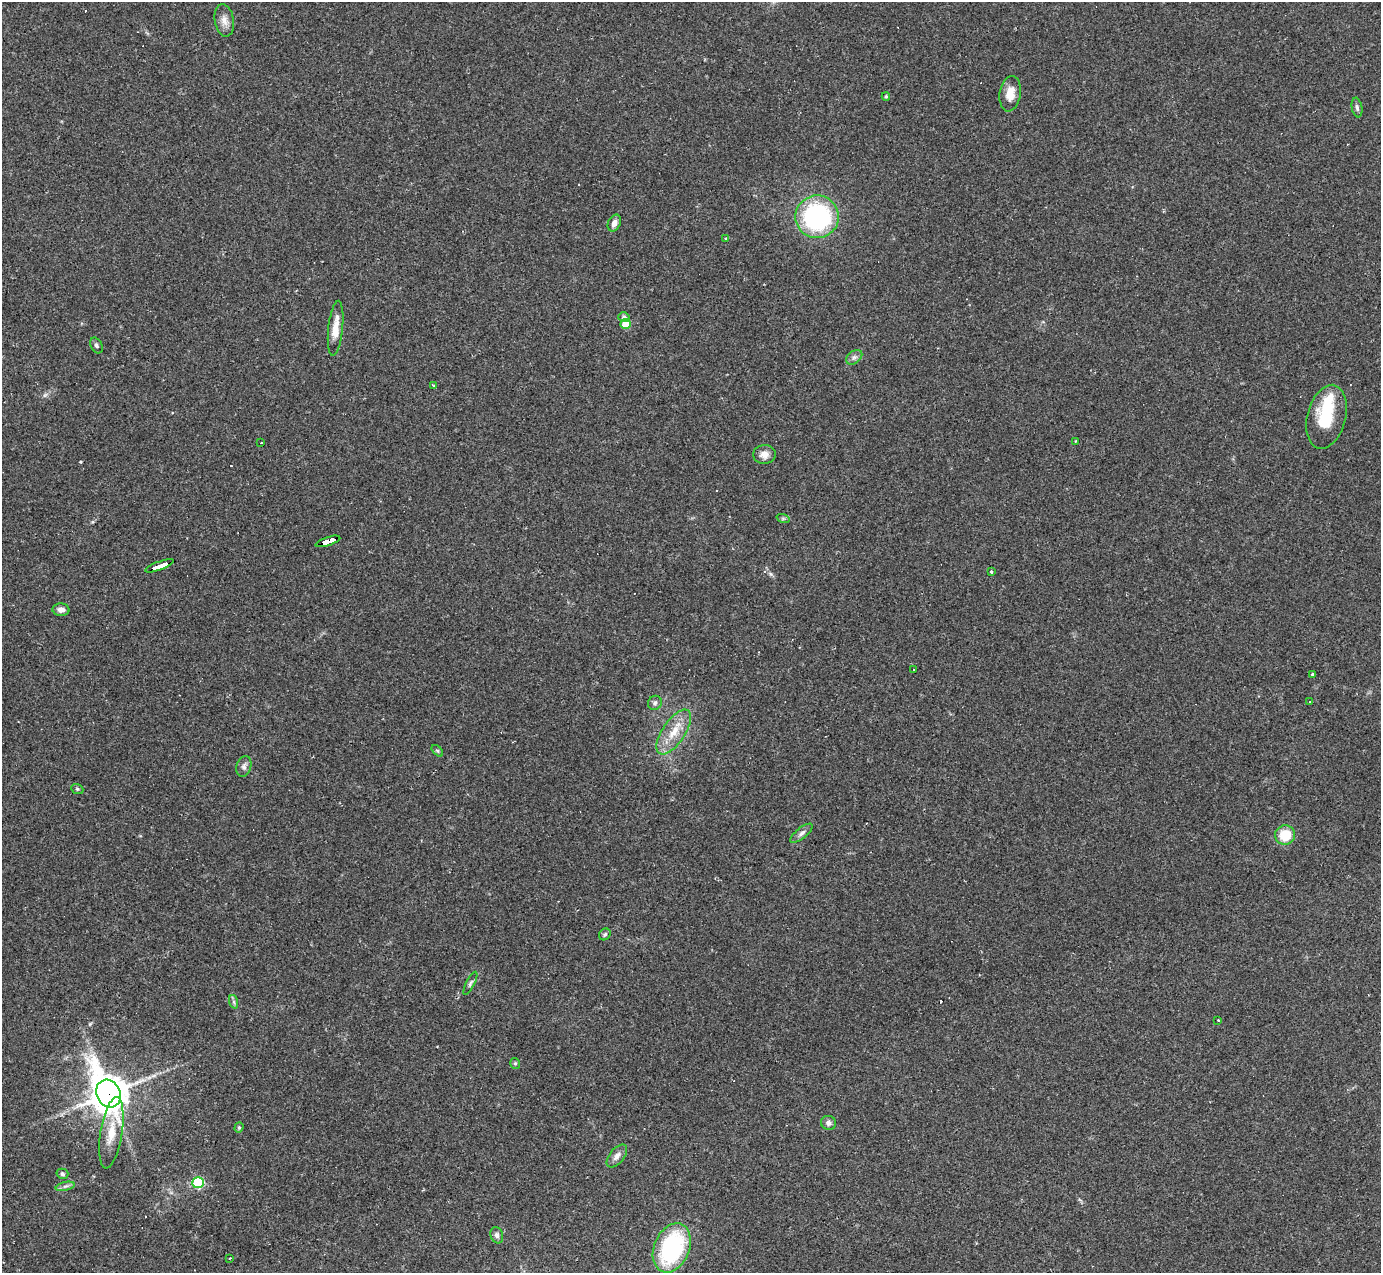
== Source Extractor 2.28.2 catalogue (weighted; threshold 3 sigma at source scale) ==
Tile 7 of 4 x 4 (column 3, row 2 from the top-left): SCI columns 2760-4138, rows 2816-4086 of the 5518 x 5503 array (HDU 1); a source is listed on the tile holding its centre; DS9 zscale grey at full resolution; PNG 1383 x 1275 px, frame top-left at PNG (2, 2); each listed source drawn as its Kron ellipse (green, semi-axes under 4 px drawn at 4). Shown black and unused: <1% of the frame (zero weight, under 2 of 3 exposures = <1% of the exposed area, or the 3 px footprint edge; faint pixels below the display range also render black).
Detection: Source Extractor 2.28.2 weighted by HDU 2 'WHT'; one run over the whole footprint, this tile lists its part. Background 0.0882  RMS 0.006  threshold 0.0271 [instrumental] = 3 sigma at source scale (4.5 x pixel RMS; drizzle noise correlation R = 1.50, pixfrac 1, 0.05/0.05 arcsec/px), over >= 5 px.
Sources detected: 59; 1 inside a brighter object's white glare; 10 cosmic-ray / hot-pixel residue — neither listed nor drawn; the other 48 listed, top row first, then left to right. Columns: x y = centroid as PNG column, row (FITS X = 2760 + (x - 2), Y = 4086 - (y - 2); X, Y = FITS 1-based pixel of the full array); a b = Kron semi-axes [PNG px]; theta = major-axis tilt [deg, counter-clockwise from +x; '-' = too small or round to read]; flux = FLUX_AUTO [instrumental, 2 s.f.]
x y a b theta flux
224 20 16 9 -80 4.8
1010 94 18 10 81 8.1
886 96 4 3 - 0.81
1357 107 10 5 -80 1.7
817 217 21 21 - 89
614 223 9 6 64 3.7
726 238 3 3 - 1.4
624 317 6 4 -16 1.6
626 324 5 5 - 16
336 328 27 7 84 9.3
96 345 8 5 -61 1.3
854 357 9 6 37 2.1
434 386 4 2 - 0.61
1327 417 32 19 76 26
1075 441 2 2 - 0.53
261 443 2 2 - 0.46
764 454 11 9 5 4.3
783 518 7 4 -18 0.97
328 541 13 4 19 120
159 566 15 3 20 170
991 572 3 3 - 1
61 610 8 6 -3 3.1
913 669 3 3 - 4.4
1313 675 4 3 - 1.5
1309 702 3 2 - 0.69
655 703 7 6 - 1.8
674 732 26 11 56 13
437 751 7 4 -45 0.88
244 766 10 7 71 2.3
77 789 6 5 - 0.94
801 833 13 5 39 2.3
1285 835 10 9 - 14
605 934 6 5 - 1.2
470 983 13 4 63 1.4
234 1002 7 4 -71 1.1
1218 1020 3 2 - 0.46
515 1063 5 4 - 1.1
108 1094 14 12 -62 1400
829 1123 7 7 - 2.3
239 1128 5 4 - 0.85
111 1133 36 11 81 13
617 1156 13 7 51 3.3
62 1174 6 5 - 1.1
198 1183 6 5 - 53
65 1186 10 4 13 1.6
497 1235 8 6 -71 1.9
672 1248 26 17 67 72
230 1258 3 2 - 0.6
Overlapping masked pixels (flux is a lower limit): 3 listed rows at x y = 328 541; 159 566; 108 1094